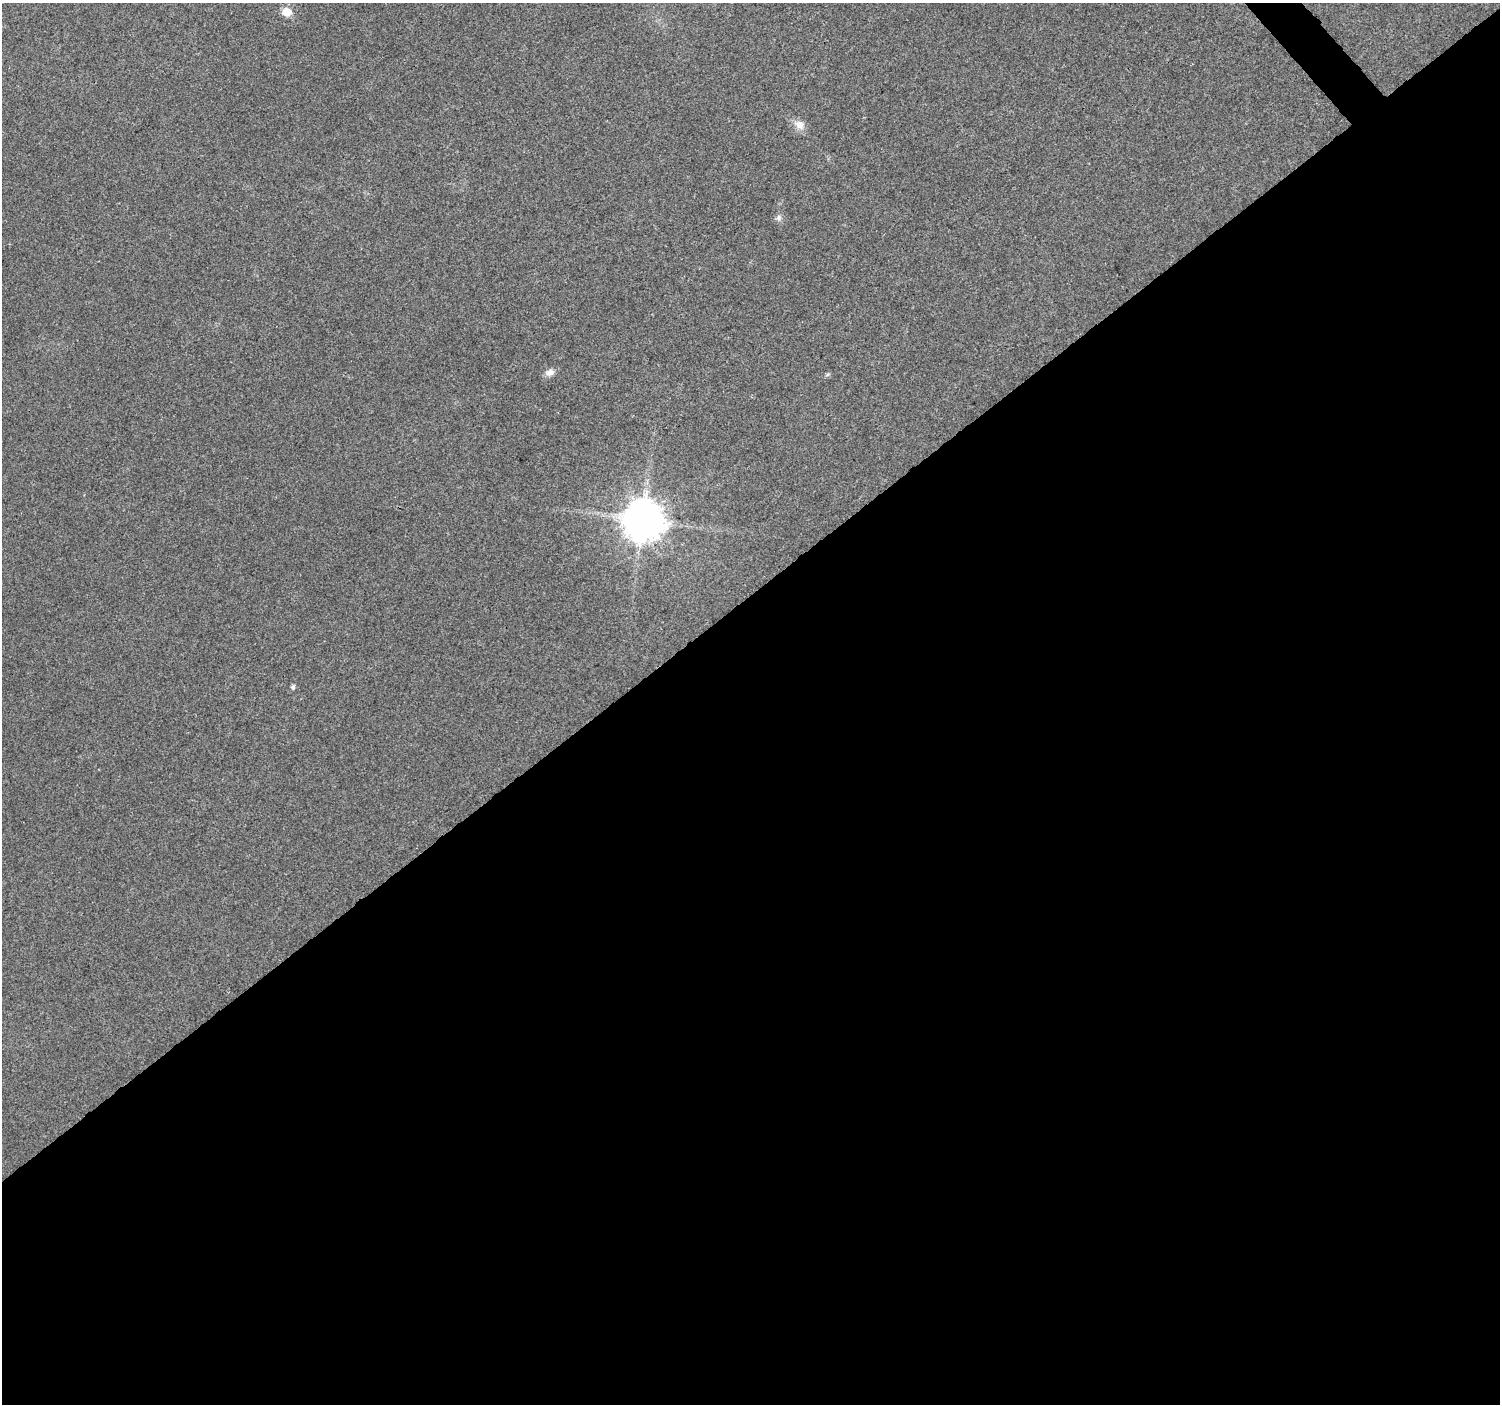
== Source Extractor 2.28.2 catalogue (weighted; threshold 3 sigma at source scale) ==
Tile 15 of 4 x 4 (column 3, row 4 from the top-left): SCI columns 3007-4504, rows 147-1548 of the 6010 x 5964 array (HDU 1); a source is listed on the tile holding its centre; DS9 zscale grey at full resolution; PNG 1502 x 1406 px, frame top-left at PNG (2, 3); no overlay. Shown black and unused: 58% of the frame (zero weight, under 3 of 4 exposures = <1% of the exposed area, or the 3 px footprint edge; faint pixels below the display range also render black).
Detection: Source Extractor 2.28.2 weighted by HDU 2 'WHT'; one run over the whole footprint, this tile lists its part. Background 0.037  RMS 0.004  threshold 0.0179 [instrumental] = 3 sigma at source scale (4.5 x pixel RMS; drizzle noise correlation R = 1.50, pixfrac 1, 0.0396/0.0396 arcsec/px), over >= 5 px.
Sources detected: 7; all 7 listed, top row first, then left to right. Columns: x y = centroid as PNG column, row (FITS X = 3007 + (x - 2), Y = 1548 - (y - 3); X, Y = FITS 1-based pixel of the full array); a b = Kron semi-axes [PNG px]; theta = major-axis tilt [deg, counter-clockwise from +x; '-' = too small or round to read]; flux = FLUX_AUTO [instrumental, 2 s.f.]
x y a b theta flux
287 12 10 9 - 4.6
800 125 14 11 -35 3.4
778 218 9 7 90 1.4
550 373 12 8 12 2.3
828 374 7 4 31 0.67
643 520 11 11 - 1300
293 687 5 5 - 1.1